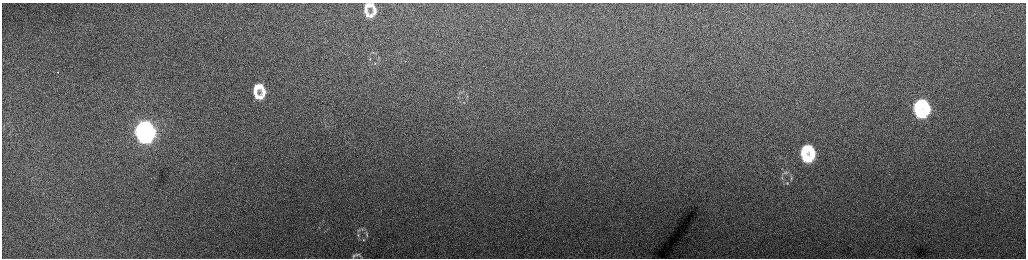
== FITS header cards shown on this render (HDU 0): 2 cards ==
NAXIS1  =                 2048 /fastest changing axis
NAXIS2  =                  512 /next to fastest changing axis

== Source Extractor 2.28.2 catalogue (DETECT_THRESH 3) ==
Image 2048 x 512 px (HDU 0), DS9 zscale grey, zoomed out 1/2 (1 PNG px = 2 x 2 image px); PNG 1028 x 260 px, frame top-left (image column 1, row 511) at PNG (2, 3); no overlay
Background 157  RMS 1.8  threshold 5.27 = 3 sigma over >= 5 px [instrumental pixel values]
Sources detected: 41; all 41 listed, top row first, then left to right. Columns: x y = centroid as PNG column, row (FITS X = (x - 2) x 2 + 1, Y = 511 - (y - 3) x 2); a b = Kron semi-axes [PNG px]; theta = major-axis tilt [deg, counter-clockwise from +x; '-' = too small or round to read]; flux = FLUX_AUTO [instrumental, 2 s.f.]
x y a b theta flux
368 5 9 4 20 2100
365 11 6 4 81 1200
374 11 8 3 -83 1800
367 15 7 4 -80 1100
371 16 5 5 - 1400
370 58 4 2 - 310
379 58 6 2 -78 410
375 63 4 3 - 270
58 72 2 1 - 1100
257 87 10 6 26 3800
263 91 14 5 -80 3500
255 92 7 4 88 1800
257 97 8 5 83 1600
260 97 6 6 - 2100
458 97 4 3 - 300
464 102 4 3 - 330
919 104 10 5 33 17000
926 108 12 5 -81 17000
917 109 5 3 - 6600
919 113 6 4 85 6700
922 114 6 4 -82 9000
143 127 10 6 25 63000
149 132 10 5 -80 56000
141 133 7 4 87 39000
146 137 8 6 5 54000
806 149 8 5 29 9000
803 154 4 4 - 3800
812 154 10 4 -82 8300
805 158 6 4 82 3400
809 159 6 4 -83 4900
784 173 9 3 19 740
782 178 4 3 - 380
791 178 4 3 - 420
787 183 4 3 - 310
359 230 6 4 40 700
367 234 11 4 -89 950
358 235 5 3 - 520
363 240 4 4 - 530
357 255 8 5 27 840
354 256 7 3 56 470
361 256 7 2 -65 380